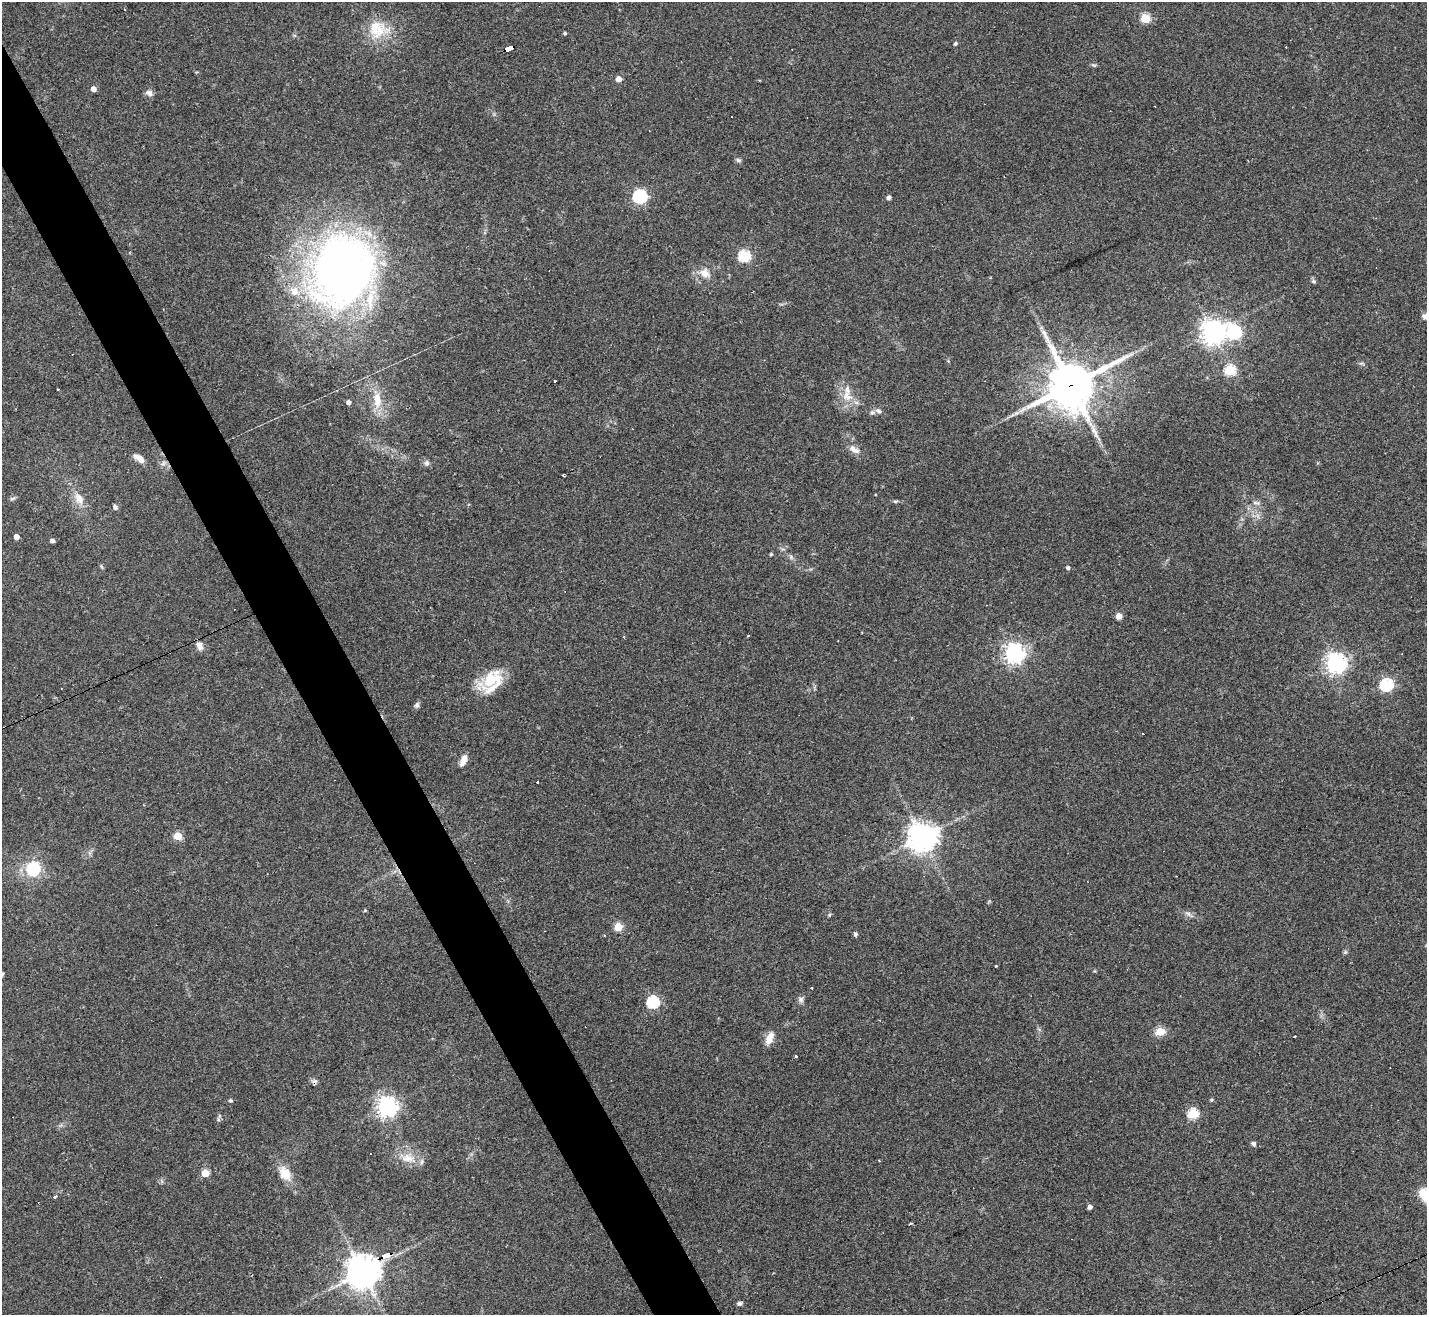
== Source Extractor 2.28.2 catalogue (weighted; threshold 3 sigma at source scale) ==
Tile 11 of 4 x 4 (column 3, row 3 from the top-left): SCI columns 2849-4273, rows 1598-2910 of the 5697 x 5686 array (HDU 1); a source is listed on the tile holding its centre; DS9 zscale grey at full resolution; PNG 1429 x 1317 px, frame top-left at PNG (2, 2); no overlay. Shown black and unused: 4% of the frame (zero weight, under 3 of 4 exposures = <1% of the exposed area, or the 3 px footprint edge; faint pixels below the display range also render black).
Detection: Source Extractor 2.28.2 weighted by HDU 2 'WHT'; one run over the whole footprint, this tile lists its part. Background 0.103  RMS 0.0059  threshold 0.0266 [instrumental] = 3 sigma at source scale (4.5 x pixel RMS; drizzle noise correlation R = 1.50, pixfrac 1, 0.05/0.05 arcsec/px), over >= 5 px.
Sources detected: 100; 7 cosmic-ray / hot-pixel residue — not listed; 4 inside a brighter listed object's ellipse — not listed separately; the other 89 listed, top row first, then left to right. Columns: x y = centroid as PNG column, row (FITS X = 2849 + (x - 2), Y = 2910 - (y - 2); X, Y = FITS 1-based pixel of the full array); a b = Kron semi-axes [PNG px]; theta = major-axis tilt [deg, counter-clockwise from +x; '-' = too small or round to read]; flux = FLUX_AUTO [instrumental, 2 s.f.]
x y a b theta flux
1145 18 5 5 - 30
378 29 29 25 -9 20
565 33 4 3 - 0.98
955 44 5 4 - 0.97
509 48 9 4 22 210
1094 65 8 3 -5 0.85
619 79 5 5 - 4.4
93 89 4 4 - 4.5
149 93 10 7 -21 2.5
738 160 7 5 -17 1.2
640 196 6 6 - 120
889 197 4 4 - 1.9
744 256 6 5 - 55
342 271 68 56 73 420
705 273 15 11 -30 6.5
1314 281 7 5 -2 1.1
1425 316 8 7 - 2.4
1213 332 8 7 - 560
1234 332 7 7 - 110
1230 370 6 5 - 43
555 381 3 3 - 1.2
1071 385 17 15 30 2200
57 390 3 3 - 1.4
847 396 17 12 -34 8.3
377 400 24 12 -86 11
348 402 4 4 - 2.2
878 411 9 6 -31 1.8
1016 413 9 5 26 2.2
1094 430 14 6 -52 3.5
854 449 14 8 -30 4.2
139 458 14 7 -37 5.3
163 463 7 6 - 1.7
427 463 8 7 - 1.8
563 475 3 3 - 1.2
13 498 9 4 21 1.2
79 498 18 10 -62 6.8
895 501 7 4 0 0.85
1256 503 11 5 -8 1.7
115 507 7 5 -65 1.4
16 537 4 4 - 4.5
52 541 4 4 - 2.1
771 554 4 4 - 0.76
791 557 7 5 -49 1.2
101 566 6 4 -71 0.78
1068 568 4 4 - 1.4
1119 616 5 5 - 4.8
748 636 3 3 - 0.78
199 646 12 8 -60 3.4
1014 653 7 7 - 340
1336 663 7 7 - 360
493 680 30 21 37 21
1386 685 6 6 - 83
417 705 8 6 70 1.5
463 760 14 7 66 4.4
537 781 3 3 - 1.2
178 836 5 5 - 20
922 837 9 9 - 730
33 869 12 11 - 29
365 910 4 4 - 0.67
1188 914 9 5 -24 1.9
829 915 5 4 - 0.79
618 927 5 5 - 20
856 934 5 4 - 1.3
1345 952 5 5 - 0.86
2 974 6 5 - 0.91
811 988 3 2 - 0.7
801 999 9 8 - 1.8
653 1002 6 6 - 72
1160 1031 5 5 - 28
1295 1036 3 3 - 1.7
769 1038 17 8 65 5.4
796 1057 3 3 - 1.4
230 1100 6 5 - 0.87
1211 1100 5 4 - 0.86
387 1107 7 7 - 370
1193 1114 5 5 - 44
1254 1143 6 5 - 1.3
370 1154 2 2 - 0.39
408 1158 24 12 -12 9.6
879 1160 4 2 - 0.45
205 1173 5 5 - 16
285 1173 20 14 -58 9.3
1424 1195 16 12 -59 12
55 1196 4 3 - 1.1
1090 1207 4 4 - 2.3
911 1224 3 3 - 1.4
386 1256 8 4 24 63
363 1272 11 11 - 960
740 1303 6 5 - 1.5
Overlapping masked pixels (flux is a lower limit): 4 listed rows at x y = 509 48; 1071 385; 386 1256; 363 1272
Isophote crosses this tile's border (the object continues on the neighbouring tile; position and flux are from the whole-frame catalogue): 3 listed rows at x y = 1425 316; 2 974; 1424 1195